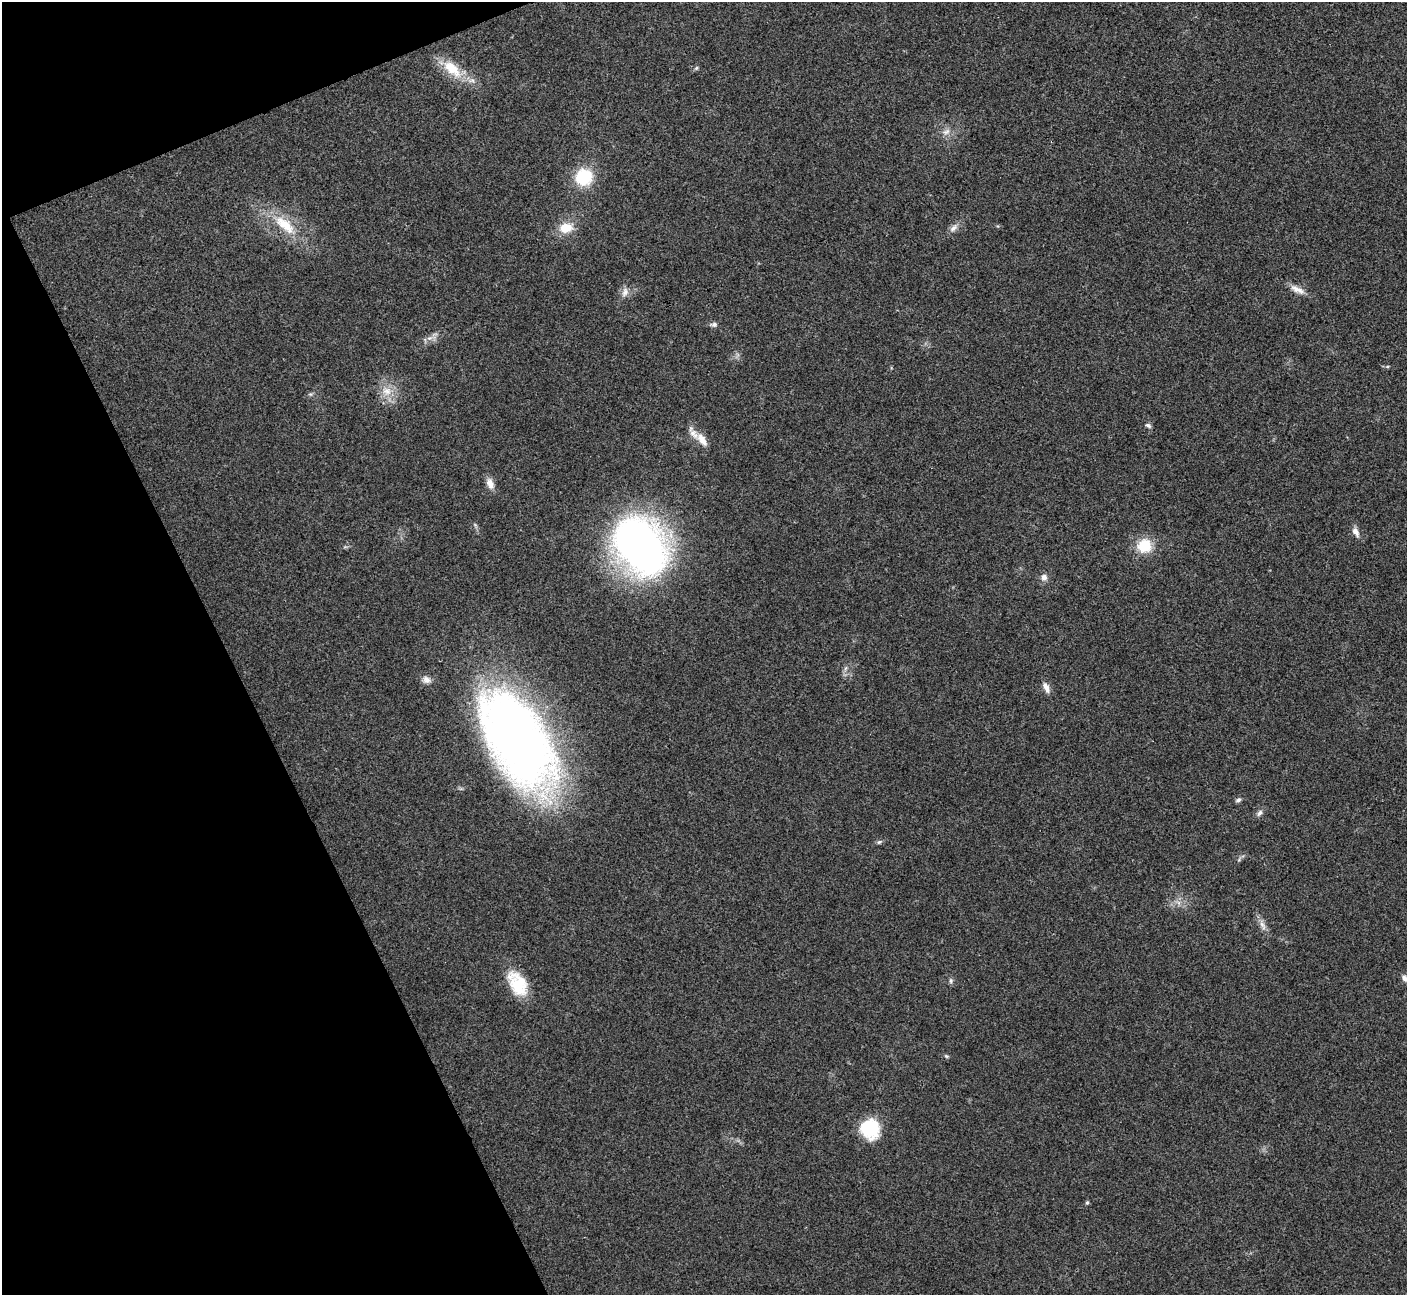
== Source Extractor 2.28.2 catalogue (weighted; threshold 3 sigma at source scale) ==
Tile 5 of 4 x 4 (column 1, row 2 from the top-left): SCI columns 3-1407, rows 2743-4035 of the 5628 x 5617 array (HDU 1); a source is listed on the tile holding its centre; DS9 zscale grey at full resolution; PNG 1409 x 1297 px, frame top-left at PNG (2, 2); no overlay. Shown black and unused: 20% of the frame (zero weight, under 3 of 4 exposures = <1% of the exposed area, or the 3 px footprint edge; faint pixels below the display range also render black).
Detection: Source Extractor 2.28.2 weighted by HDU 2 'WHT'; one run over the whole footprint, this tile lists its part. Background 0.0214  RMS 0.004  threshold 0.0181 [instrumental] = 3 sigma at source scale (4.5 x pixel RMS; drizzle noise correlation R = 1.50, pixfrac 1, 0.05/0.05 arcsec/px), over >= 5 px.
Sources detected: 37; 1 inside a brighter listed object's ellipse — not listed separately; the other 36 listed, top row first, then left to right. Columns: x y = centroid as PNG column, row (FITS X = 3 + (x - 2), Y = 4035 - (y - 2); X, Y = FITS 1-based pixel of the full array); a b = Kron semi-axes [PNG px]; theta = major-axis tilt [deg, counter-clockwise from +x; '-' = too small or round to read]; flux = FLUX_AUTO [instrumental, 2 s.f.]
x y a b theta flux
696 68 6 5 - 0.71
452 69 35 15 -38 13
946 132 13 8 26 2.7
584 177 16 16 - 19
285 225 39 15 -40 16
998 226 6 4 -89 0.4
566 228 17 12 10 8.1
953 228 14 8 45 2.4
1297 289 21 8 -26 3.7
625 292 14 9 74 2.8
714 324 10 6 4 1.4
430 338 11 6 21 2
387 391 16 14 -44 6.6
310 394 6 4 -17 0.63
1148 425 8 5 -25 1
702 440 19 9 -56 4.5
490 484 15 8 -68 3.3
1356 532 14 7 -61 2.4
1144 546 17 16 - 12
641 547 48 36 -54 260
1044 577 9 8 - 2.1
845 668 9 4 71 1
426 680 13 10 -21 2.6
1046 687 15 7 -62 2.6
517 740 112 55 -59 320
1238 800 7 5 40 1
1259 813 9 6 57 1.4
879 842 7 5 17 0.84
1178 903 8 5 -45 1.4
1262 925 19 6 -71 2.9
1404 978 10 7 -63 1.7
951 981 8 5 -88 0.97
517 983 33 19 -59 16
946 1056 6 4 -22 0.61
870 1129 22 20 -64 19
1087 1203 6 4 62 0.61
Overlapping masked pixels (flux is a lower limit): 1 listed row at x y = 517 740